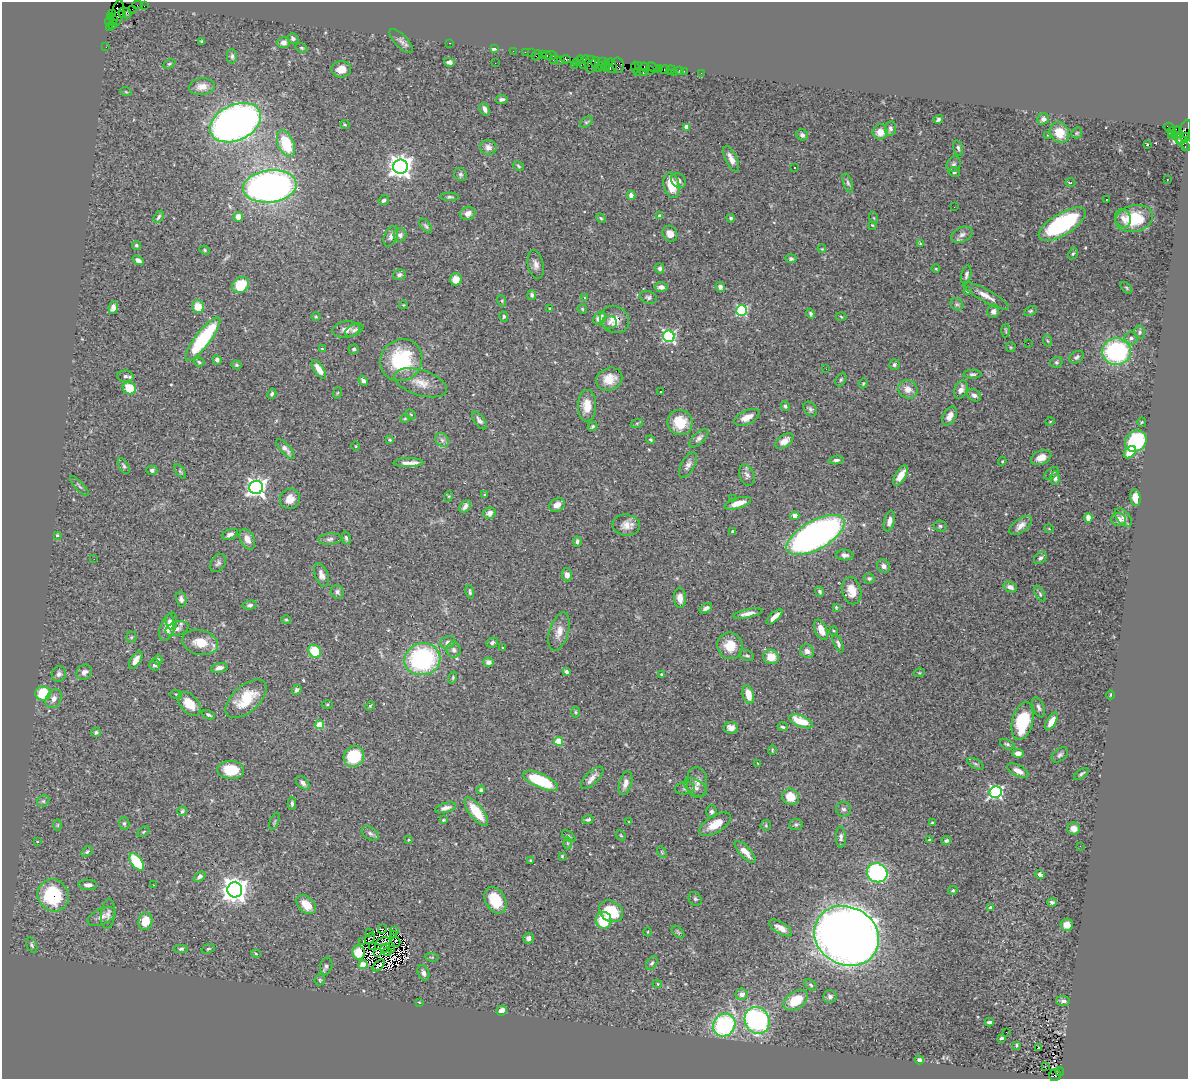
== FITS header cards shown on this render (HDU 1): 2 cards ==
NAXIS1  =                 1186
NAXIS2  =                 1077

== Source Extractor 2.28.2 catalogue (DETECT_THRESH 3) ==
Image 1186 x 1077 px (HDU 1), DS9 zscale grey, 1 PNG px = 1 image px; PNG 1190 x 1081 px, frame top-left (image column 1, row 1077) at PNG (2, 2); each listed source drawn as its Kron ellipse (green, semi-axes under 4 px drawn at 4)
Background 1.58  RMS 0.06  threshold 0.179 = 3 sigma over >= 5 px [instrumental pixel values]
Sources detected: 469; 12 with non-positive FLUX_AUTO (blend fragments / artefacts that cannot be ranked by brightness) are neither listed nor drawn; the other 457 listed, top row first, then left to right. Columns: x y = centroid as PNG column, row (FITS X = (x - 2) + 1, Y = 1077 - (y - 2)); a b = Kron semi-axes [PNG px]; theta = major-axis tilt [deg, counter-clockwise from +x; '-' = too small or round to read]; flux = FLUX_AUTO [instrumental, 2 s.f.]
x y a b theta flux
138 5 5 2 - 84
144 6 2 2 - 27
132 9 3 2 - 77
118 13 13 6 80 950
125 13 6 5 - 590
113 14 3 3 - 78
122 15 4 3 - 300
111 16 4 3 - 140
113 20 3 2 - 200
109 21 5 3 - 140
112 24 5 2 - 97
109 27 2 2 - 48
293 38 6 5 - 9.3
202 41 4 3 - 5
401 41 15 6 -47 16
284 43 6 5 - 20
450 43 3 2 - 120
106 47 2 2 - 37
301 48 6 4 -20 5.6
495 48 3 3 - 76
513 51 2 2 - 36
525 52 2 2 - 61
531 53 2 2 - 40
542 54 3 2 - 140
537 55 5 2 - 270
547 55 5 3 - 89
232 56 7 5 89 9.7
551 56 6 3 -3 200
566 59 5 4 - 380
553 60 3 2 - 90
560 60 3 3 - 350
580 60 4 2 - 120
602 61 5 2 - 370
449 62 5 4 - 13
577 62 4 2 - 100
585 62 7 4 79 630
495 63 3 2 - 2.9
596 63 5 4 - 380
169 64 6 4 29 5.7
590 64 8 5 89 560
574 65 2 2 - 44
601 65 2 2 - 110
606 65 4 3 - 520
618 65 7 6 - 520
611 66 7 5 -83 440
638 66 4 3 - 150
635 67 6 2 -86 170
645 67 5 3 - 170
598 68 2 2 - 67
607 68 4 3 - 440
653 68 6 3 -35 320
660 68 2 2 - 110
341 69 10 8 6 41
665 69 5 3 - 180
650 70 3 2 - 110
671 70 5 3 - 51
680 70 3 3 - 170
684 71 2 2 - 29
637 72 2 2 - 150
674 72 2 2 - 28
643 73 3 2 - 290
701 73 4 2 - 29
202 87 13 8 6 37
126 92 6 3 -19 4.4
502 99 6 4 6 9.9
485 109 7 4 -64 16
938 119 5 3 - 8.1
1043 119 6 5 - 21
586 122 7 4 35 7.2
235 123 27 17 25 2200
345 125 5 3 - 3.9
686 127 4 4 - 31
1169 127 5 3 - 630
890 128 7 5 84 11
1184 131 12 5 67 810
880 132 8 7 - 36
1172 132 2 2 - 35
1178 132 6 3 -74 910
1059 133 11 9 -55 76
1077 133 6 5 - 5.6
802 135 6 5 - 10
1047 135 3 3 - 4.2
1171 135 3 2 - 15
1185 137 4 4 - 570
1184 142 13 5 -35 450
286 144 14 8 -67 160
1148 144 3 3 - 30
488 147 8 7 - 24
1185 147 3 2 - 78
958 148 8 4 -74 9.1
731 159 14 5 -64 29
954 164 8 6 60 11
519 166 6 4 -30 5.7
400 167 7 7 - 2900
794 167 3 3 - 13
954 172 5 4 - 7.8
460 174 7 6 - 8.9
679 180 8 7 - 15
1167 180 3 2 - 3.8
848 183 10 4 -72 9.1
1070 183 5 3 - 6.3
672 185 13 7 -76 88
270 186 27 16 6 1900
631 195 4 4 - 19
450 197 9 4 -2 7
1106 199 3 2 - 4.4
384 200 6 4 33 10
954 207 2 2 - 2.5
468 213 7 6 - 26
660 216 4 4 - 14
158 217 7 3 58 7.9
238 217 5 4 - 37
601 218 5 4 - 5.1
731 218 4 4 - 7.2
874 218 6 4 -71 4.5
1123 218 9 8 - 24
1134 219 19 13 13 170
1062 224 27 11 31 440
872 225 3 3 - 4.2
426 226 8 4 -50 7.9
670 234 8 7 - 25
400 235 7 6 - 17
962 235 11 7 25 18
391 236 11 6 67 18
920 243 3 3 - 3.5
136 245 5 4 - 7.1
822 249 4 3 - 3.4
205 250 5 4 - 5.2
1073 254 6 4 60 5.6
791 259 5 4 - 7
138 260 6 4 -36 21
536 264 14 7 -78 21
660 268 5 4 - 8.8
936 269 4 3 - 3.1
399 274 6 5 - 10
966 275 10 4 79 11
456 279 6 6 - 46
241 285 9 7 38 130
661 287 6 5 - 19
720 287 5 4 - 12
1126 288 7 4 -46 5.4
967 291 4 4 - 4.3
532 295 5 4 - 9.2
986 296 26 6 -29 38
648 297 9 6 -20 11
584 298 3 3 - 10
502 301 6 3 -73 5.2
957 304 7 5 -41 8.1
403 305 4 3 - 2.8
198 307 6 6 - 64
113 308 6 4 81 15
550 309 3 2 - 4.2
582 309 5 4 - 4.7
742 311 5 5 - 420
993 311 6 6 - 15
1031 311 7 4 26 6.1
811 314 5 4 - 7.6
504 316 5 4 - 5.2
316 317 5 3 - 4.1
841 317 5 3 - 3.8
600 318 7 5 43 44
614 320 15 13 -31 48
610 322 7 6 - 13
346 330 14 8 9 25
354 330 10 5 24 11
1006 331 7 3 -88 4.4
1139 332 6 5 - 8.9
669 336 6 5 - 730
1131 338 6 6 - 12
203 339 27 7 53 350
1048 341 6 3 -69 4.5
1028 343 3 2 - 5
1011 347 5 5 - 4.7
322 349 4 3 - 3.4
354 349 5 4 - 7.6
1116 351 14 13 - 490
1076 357 8 5 34 11
217 360 5 4 - 13
401 360 22 20 47 300
199 362 5 4 - 5.6
1056 362 6 5 - 6.9
236 365 5 4 - 5.2
894 365 5 5 - 8.3
319 369 10 4 -56 42
826 369 3 2 - 6.8
972 374 9 4 0 8.8
125 376 8 5 -4 12
609 379 13 11 23 55
841 380 7 5 63 6.6
363 381 5 4 - 17
421 383 27 12 -17 61
863 383 5 4 - 4.4
129 388 7 6 - 83
908 389 10 9 - 35
961 389 10 6 68 24
660 391 3 2 - 5
337 393 6 3 70 4.2
272 394 5 4 - 6.9
974 395 7 5 -31 16
587 406 16 9 89 57
785 406 5 3 - 6.9
810 409 8 6 -53 11
411 414 5 3 - 3.9
950 416 10 6 62 31
747 417 13 7 25 36
405 418 5 3 - 3.3
479 420 10 5 -53 16
1050 421 4 3 - 3.3
680 422 13 12 - 100
1142 422 5 4 - 4.5
637 423 6 4 18 6.2
593 426 5 3 - 5.9
699 438 12 5 44 15
650 439 4 4 - 4.9
389 440 3 3 - 4.6
442 440 7 6 - 14
784 441 10 6 36 29
1136 441 11 10 - 300
356 446 4 3 - 2.7
285 449 12 5 -48 20
1130 452 7 5 46 90
1041 458 11 7 23 31
836 460 8 4 5 9.7
1002 461 4 4 - 3.7
408 463 15 4 1 28
688 465 14 6 62 20
124 466 9 4 -61 8.6
152 470 5 4 - 9.6
180 471 8 4 -54 6.4
1051 473 8 4 38 8.9
747 475 11 7 -71 15
901 475 11 5 58 35
1055 478 7 4 -86 10
79 486 13 3 -47 7.9
256 487 7 6 - 2000
485 495 3 3 - 4
449 496 5 3 - 4
1135 498 8 5 -83 41
290 499 10 10 - 37
733 499 3 3 - 4.5
738 503 14 5 17 58
557 505 8 6 32 29
465 506 7 5 51 16
489 513 6 5 - 22
795 516 4 4 - 57
1123 517 11 6 -51 15
1088 518 5 4 - 21
1119 519 7 6 - 26
889 521 10 5 76 24
626 525 14 10 -7 36
1021 525 13 6 37 25
940 526 6 5 - 8.5
1049 529 5 3 - 2.8
733 532 3 3 - 9.5
230 534 8 5 24 14
57 535 3 3 - 4.3
816 535 32 14 29 1600
346 538 6 4 -74 7.9
247 539 11 7 -63 33
330 539 11 5 5 14
577 541 5 4 - 8.5
845 555 9 5 -1 15
1040 558 7 5 40 11
94 559 3 2 - 3.8
218 563 10 7 57 12
884 566 7 6 - 13
322 575 12 6 -68 26
567 575 6 5 - 21
869 578 5 5 - 7.9
1010 587 7 5 -20 17
820 591 5 4 - 7.5
852 591 14 9 -76 55
337 592 7 6 - 10
470 592 7 3 -82 7.1
1040 594 8 4 -65 6.9
680 598 10 6 -86 29
181 599 7 5 -77 12
250 605 7 4 9 9.2
836 607 4 4 - 4
706 608 7 4 29 14
748 614 15 4 11 24
774 617 10 4 42 27
286 620 5 4 - 4.9
170 622 7 4 -82 12
168 627 15 7 69 48
177 629 12 6 17 18
821 630 11 6 -65 41
834 631 4 3 - 3.6
559 632 20 9 73 40
131 637 5 5 - 5.8
200 642 18 12 -13 76
448 642 8 6 23 15
492 643 6 4 25 9.4
838 643 10 4 -65 11
730 646 13 12 - 75
503 648 3 2 - 3.5
454 650 8 7 - 15
315 651 7 6 - 130
807 651 7 6 - 21
747 656 7 5 -24 8.3
771 657 8 7 - 58
422 659 18 16 13 540
136 660 10 5 59 28
158 660 5 4 - 13
488 662 5 4 - 21
155 665 5 5 - 9.7
219 668 8 4 12 18
84 672 8 7 - 15
566 672 4 3 - 9.7
919 673 5 3 - 3.5
59 674 8 7 - 13
661 675 4 2 - 4.3
453 678 6 3 72 4.9
297 690 5 4 - 11
43 693 8 7 - 160
176 694 6 3 -18 4.7
748 695 9 5 -76 51
1110 695 4 3 - 3
54 699 10 7 62 22
246 699 25 13 41 130
189 704 14 8 -48 59
327 704 5 3 - 4.5
370 706 5 3 - 4.1
1039 707 10 5 -68 14
575 712 5 3 - 4.7
209 715 6 3 -25 8.6
801 721 12 5 -21 95
1022 721 19 10 76 230
1051 722 10 4 61 40
320 725 4 4 - 99
783 727 5 3 - 6.3
731 728 7 5 -7 25
96 732 5 4 - 7.8
559 741 4 4 - 120
1007 744 7 5 -23 7.8
772 750 5 4 - 4.5
1018 753 5 4 - 23
1060 755 9 6 38 11
354 756 11 10 - 180
758 763 3 3 - 8.6
976 764 9 4 -27 9.1
231 770 13 9 -4 120
1018 771 12 5 -27 31
1081 774 8 4 34 8.5
592 778 14 6 45 23
541 781 19 7 -24 250
697 782 15 10 -85 32
303 783 8 5 -44 13
625 783 12 6 74 27
695 787 12 7 -33 23
685 788 10 6 9 12
481 790 4 4 - 5.3
996 792 6 5 - 760
790 797 9 8 - 69
43 801 6 5 - 7.7
292 803 6 4 -89 8
446 808 11 4 14 23
844 809 7 7 - 12
182 811 5 5 - 6.2
476 812 17 6 -52 110
711 812 6 5 - 10
443 820 3 3 - 4.2
588 820 6 4 13 8
274 821 9 3 69 5.2
629 822 4 4 - 3.2
124 823 6 5 - 8.3
932 823 3 3 - 4.5
715 824 18 8 31 67
796 824 7 5 7 7.4
58 825 6 4 89 5.3
766 825 5 5 - 5.9
1074 829 6 6 - 25
143 832 6 4 32 4.1
370 833 9 6 -33 13
621 835 5 3 - 4
569 836 8 4 -38 7.1
841 837 10 5 -86 12
408 840 4 4 - 4.2
930 840 3 3 - 6.3
946 841 5 4 - 7.9
37 842 3 3 - 3.3
567 843 6 4 -90 6.9
1080 846 2 2 - 9.4
87 852 6 4 39 6.5
662 852 6 4 -59 4.7
745 852 14 5 -46 39
562 856 4 4 - 3.8
530 861 3 2 - 3.8
137 862 10 5 -54 190
877 873 10 9 - 540
1040 874 4 3 - 8.1
200 877 6 4 37 12
88 885 9 5 -2 15
153 885 3 2 - 6.5
235 890 7 7 - 3900
953 890 4 3 - 5.5
53 895 16 15 - 280
695 899 7 6 - 7.6
495 900 14 10 -61 110
1052 902 4 4 - 9.4
306 905 11 7 -44 60
990 907 4 3 - 10
611 911 12 10 -34 160
108 914 15 7 83 18
102 917 15 7 24 28
604 920 8 8 - 110
145 921 9 7 80 65
1067 925 6 6 - 25
781 928 12 6 -31 32
382 929 5 3 - 4
394 931 2 2 - 5.3
648 932 4 3 - 3.4
678 932 7 4 -45 6.7
370 933 2 2 - 4.3
394 934 3 2 - 2.5
846 936 33 29 -29 6300
370 938 6 3 53 0.44
528 938 5 5 - 12
363 942 2 2 - 4.4
383 942 7 3 11 0.3
396 942 5 2 - 5.2
32 945 8 5 -62 7.5
372 947 4 3 - 1.3
385 948 5 4 - 3.3
181 949 6 4 1 7.1
208 949 7 4 18 6.1
392 950 2 2 - 2.9
387 952 4 2 - 3.4
358 953 7 6 - 61
377 953 4 3 - 6.3
256 954 5 3 - 3.7
432 957 7 3 -5 3.9
652 963 7 5 58 7.9
363 965 5 4 - 71
379 965 7 2 45 6
326 966 8 6 76 12
423 973 8 5 -68 15
320 980 6 5 - 5.8
657 984 5 4 - 4.5
811 985 7 4 -41 6.7
742 994 6 5 - 23
830 996 7 6 - 12
796 1000 13 8 34 98
1063 1001 7 5 -2 12
419 1002 3 2 - 2.6
502 1010 5 5 - 23
757 1020 14 12 -64 720
989 1022 4 3 - 11
724 1025 12 10 49 480
1006 1032 2 2 - 12
1002 1038 4 3 - 5.3
1016 1045 3 2 - 3.9
1038 1047 3 3 - 57
919 1060 5 3 - 9.3
1045 1066 3 2 - 11
1060 1072 5 3 - 450
1055 1075 6 5 - 510
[12 non-positive-flux detections neither listed nor drawn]